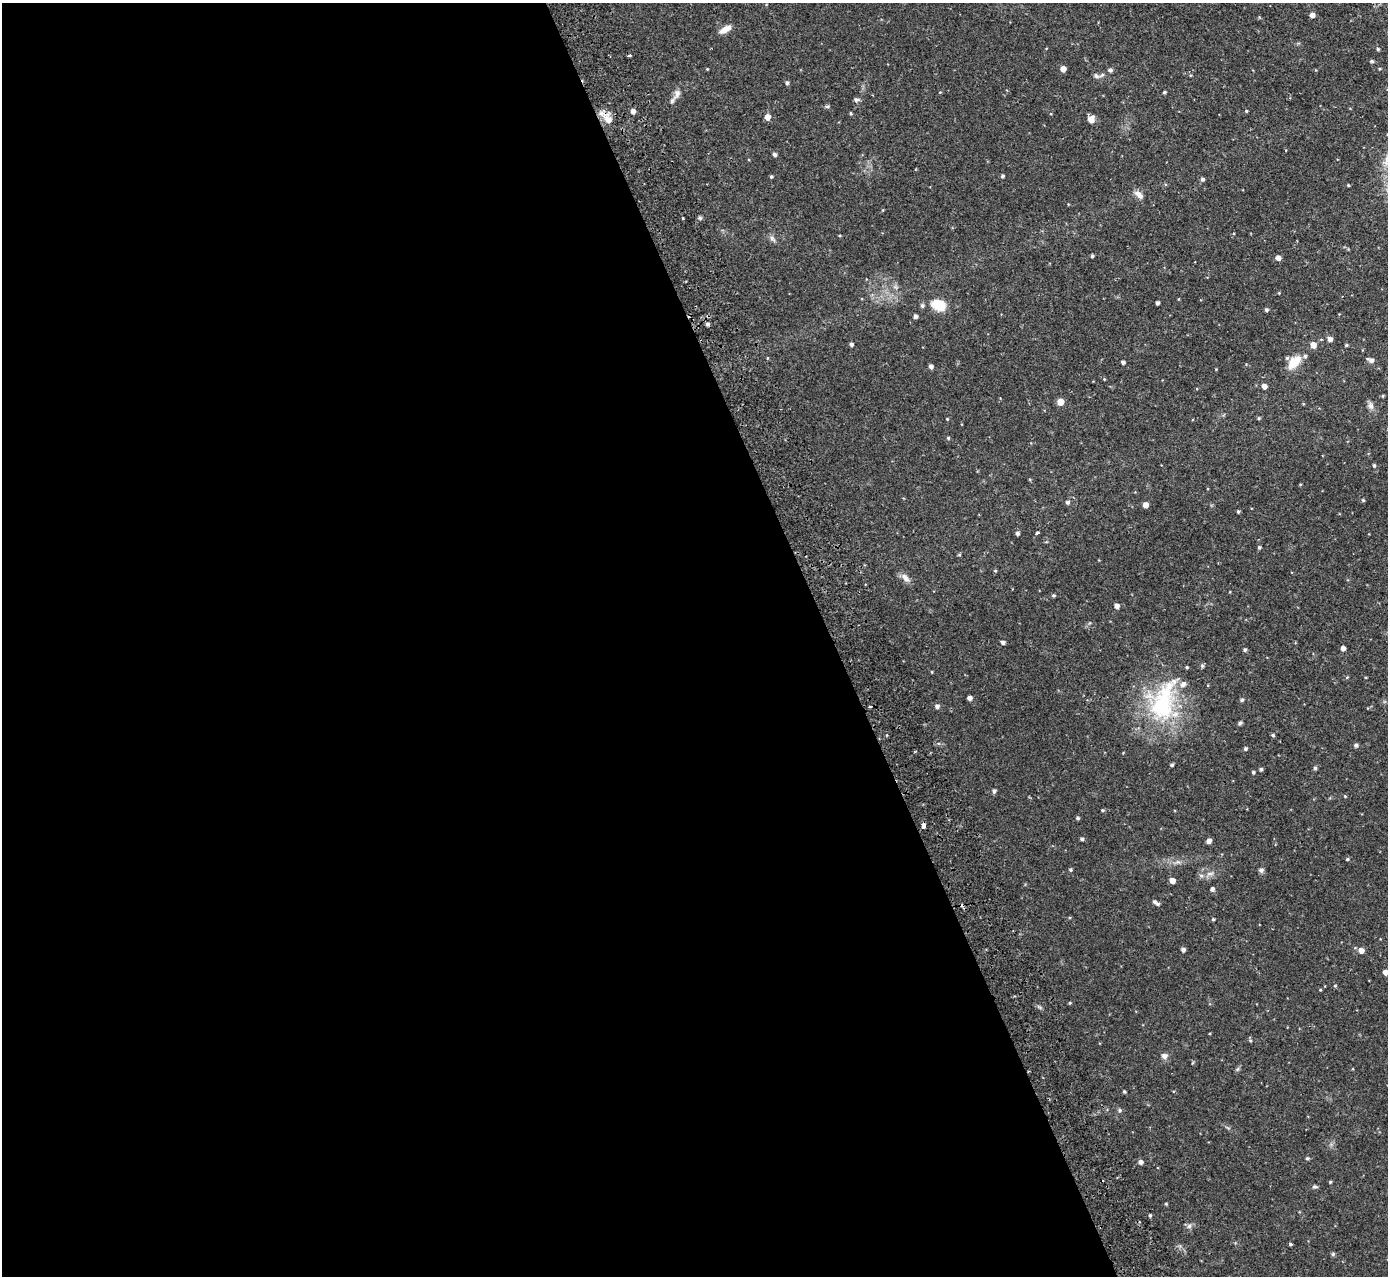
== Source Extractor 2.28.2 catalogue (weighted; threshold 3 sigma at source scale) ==
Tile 9 of 4 x 4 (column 1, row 3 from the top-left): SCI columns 56-1441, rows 1457-2730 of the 5655 x 5589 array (HDU 1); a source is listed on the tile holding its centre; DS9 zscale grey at full resolution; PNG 1390 x 1278 px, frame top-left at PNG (2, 3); no overlay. Shown black and unused: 60% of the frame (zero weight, under 2 of 3 exposures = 3% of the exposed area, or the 3 px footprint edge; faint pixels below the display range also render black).
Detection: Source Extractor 2.28.2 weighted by HDU 2 'WHT'; one run over the whole footprint, this tile lists its part. Background 0.0647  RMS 0.0053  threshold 0.0241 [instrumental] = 3 sigma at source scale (4.5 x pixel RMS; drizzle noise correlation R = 1.50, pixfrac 1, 0.05/0.05 arcsec/px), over >= 5 px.
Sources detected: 129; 2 cosmic-ray / hot-pixel residue — not listed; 6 inside a brighter listed object's ellipse — not listed separately; the other 121 listed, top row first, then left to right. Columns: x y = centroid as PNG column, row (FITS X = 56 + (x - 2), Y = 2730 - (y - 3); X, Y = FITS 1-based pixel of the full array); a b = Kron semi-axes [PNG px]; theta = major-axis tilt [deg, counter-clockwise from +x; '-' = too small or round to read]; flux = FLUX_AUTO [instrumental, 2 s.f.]
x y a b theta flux
1312 15 4 4 - 2.7
725 29 15 6 30 4.6
1378 49 4 4 - 0.73
1371 61 4 4 - 1
707 69 3 3 - 0.39
1063 69 5 4 - 3.8
1379 69 5 3 - 0.52
1110 70 5 4 - 1.4
1102 75 9 5 19 1.3
787 83 5 4 - 0.97
1164 92 3 3 - 0.71
677 94 15 9 68 3.3
856 100 6 5 - 1.4
828 107 5 4 - 0.89
633 111 4 4 - 2.6
1246 111 4 3 - 0.52
851 113 4 3 - 0.62
767 117 5 5 - 3.9
607 118 25 8 -45 6
1091 119 8 8 - 3
774 154 4 4 - 1.2
1002 176 4 3 - 1
771 177 4 4 - 0.8
1202 179 5 4 - 1.1
1348 185 3 3 - 0.5
1139 194 13 7 -44 2.8
683 218 3 2 - 0.4
700 218 5 4 - 0.8
840 236 4 3 - 0.51
772 239 12 5 -50 1.5
1092 256 4 3 - 0.74
1278 258 4 4 - 2.8
1179 299 4 3 - 0.34
1157 303 4 3 - 1.3
922 305 6 5 - 1
938 305 16 10 -24 11
1266 310 4 4 - 1.1
915 316 4 4 - 1.5
707 324 4 4 - 1.2
1330 339 4 4 - 2.7
851 344 4 4 - 1.3
1313 345 5 5 - 4.2
1346 345 3 3 - 0.6
1371 360 8 5 -26 2.1
1123 362 4 3 - 1.5
1294 362 21 11 46 8.4
931 366 4 4 - 1.8
1104 379 4 3 - 0.43
1264 386 5 4 - 2.7
1383 396 5 3 - 0.46
1060 402 5 5 - 7
1370 406 10 7 -71 2.1
1259 418 5 4 - 0.69
947 419 4 3 - 0.46
948 438 4 4 - 0.7
1374 465 5 4 - 0.6
1363 500 4 4 - 0.63
1067 502 4 4 - 1.2
1145 505 4 4 - 3.6
1238 511 3 3 - 0.7
1017 533 4 4 - 1.3
1037 533 3 3 - 2.2
1259 547 4 4 - 0.85
959 555 4 4 - 0.56
995 571 5 3 - 0.44
905 578 13 7 -49 2.9
1053 595 4 4 - 0.73
1117 606 4 4 - 2.3
1003 642 4 4 - 1.3
1343 648 4 4 - 2.7
1245 650 4 4 - 0.92
1202 666 5 4 - 0.85
932 672 4 3 - 0.38
969 698 4 4 - 2
1242 700 4 4 - 0.97
1162 705 55 39 82 55
870 706 4 3 - 0.57
937 706 5 5 - 1.6
1240 723 5 5 - 0.78
1273 735 4 4 - 0.81
1356 745 5 4 - 1.3
1245 749 4 4 - 0.95
1172 765 4 3 - 0.79
1315 768 5 5 - 0.77
1261 769 4 4 - 0.91
1253 772 3 3 - 0.74
994 791 5 5 - 1.3
1345 796 4 4 - 0.46
1102 810 4 3 - 0.64
1078 818 4 4 - 0.91
924 826 4 4 - 4.9
1082 839 4 4 - 1.1
1209 841 5 4 - 2.7
1347 859 4 4 - 0.67
1178 862 7 4 -18 1.1
1070 870 4 4 - 0.77
1261 870 6 6 - 1.3
1210 874 11 4 11 1.8
1172 881 4 4 - 4.6
1212 889 5 4 - 1.4
1154 902 5 4 - 0.91
1213 919 4 4 - 0.55
1183 950 4 4 - 1.6
1361 950 5 5 - 3.8
1385 972 4 4 - 2.6
1335 986 4 4 - 0.56
1320 990 3 3 - 0.47
1070 1003 4 3 - 0.48
1250 1040 5 4 - 0.63
1164 1056 7 7 - 2.2
1124 1092 3 3 - 0.67
1119 1110 6 5 - 0.95
1307 1158 4 4 - 0.83
1140 1162 5 5 - 1.9
1330 1182 4 4 - 0.52
1315 1187 7 4 -2 0.9
1166 1204 4 3 - 0.59
1150 1215 4 3 - 0.73
1189 1226 7 5 47 1.4
1290 1244 4 3 - 0.67
1333 1254 5 5 - 0.76
Overlapping masked pixels (flux is a lower limit): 1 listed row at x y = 607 118
Isophote crosses this tile's border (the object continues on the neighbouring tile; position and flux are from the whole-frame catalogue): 1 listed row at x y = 1385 972